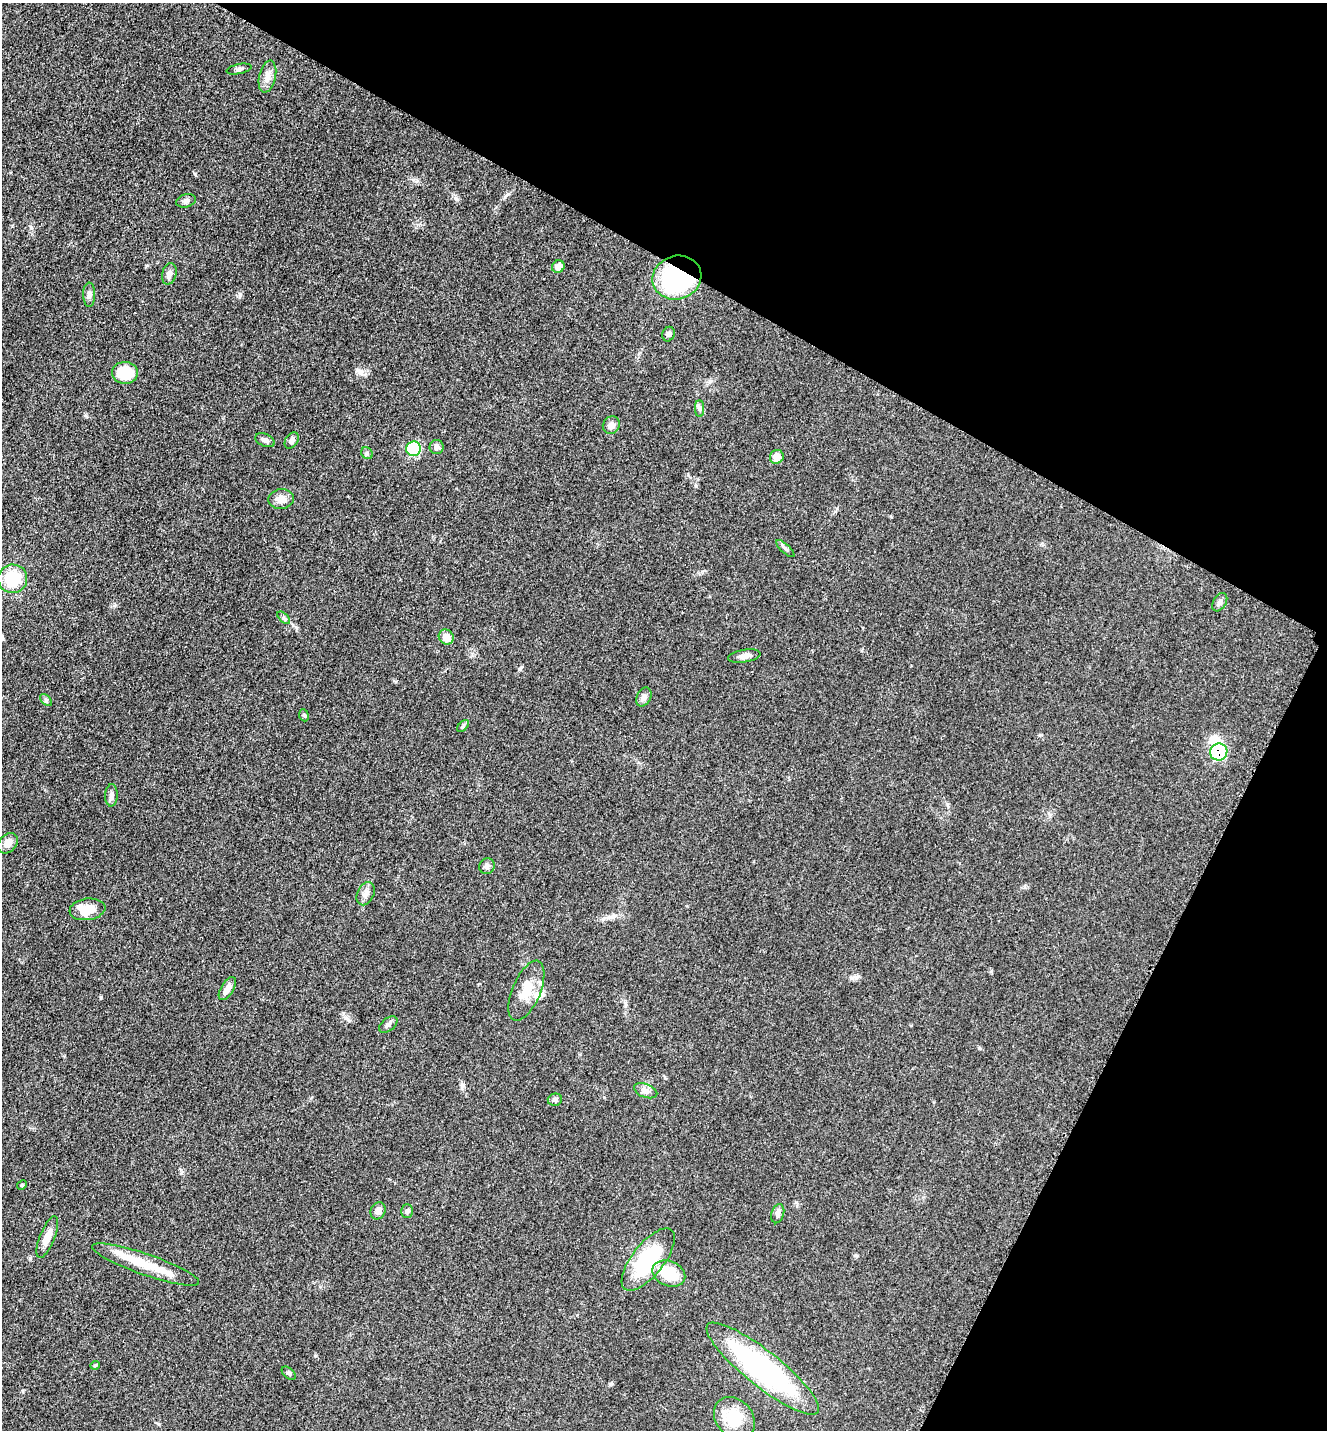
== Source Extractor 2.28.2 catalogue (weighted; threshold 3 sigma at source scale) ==
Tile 8 of 4 x 4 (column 4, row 2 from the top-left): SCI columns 4273-5597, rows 2897-4324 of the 5805 x 5772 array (HDU 1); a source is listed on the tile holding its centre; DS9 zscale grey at full resolution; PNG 1329 x 1432 px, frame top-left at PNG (2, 3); each listed source drawn as its Kron ellipse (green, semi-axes under 4 px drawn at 4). Shown black and unused: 27% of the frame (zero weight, under 3 of 5 exposures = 3% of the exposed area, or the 3 px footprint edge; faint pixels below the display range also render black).
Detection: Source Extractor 2.28.2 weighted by HDU 2 'WHT'; one run over the whole footprint, this tile lists its part. Background 0.0639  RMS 0.0059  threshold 0.0265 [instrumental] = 3 sigma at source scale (4.5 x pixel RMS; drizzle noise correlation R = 1.50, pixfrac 1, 0.05/0.05 arcsec/px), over >= 5 px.
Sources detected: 54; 1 inside a brighter object's white glare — neither listed nor drawn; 2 inside a brighter listed object's ellipse — not listed separately; the other 51 listed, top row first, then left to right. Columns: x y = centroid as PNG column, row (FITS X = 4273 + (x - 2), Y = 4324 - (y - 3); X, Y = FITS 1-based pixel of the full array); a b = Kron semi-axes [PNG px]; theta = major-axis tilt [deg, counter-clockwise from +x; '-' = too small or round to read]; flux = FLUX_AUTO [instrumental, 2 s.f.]
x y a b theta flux
239 69 12 5 12 1.7
267 77 16 8 77 4.7
186 201 10 6 15 1.9
558 267 6 6 - 5.1
169 274 11 7 76 2.6
677 278 25 21 18 83
89 295 12 6 -89 2.2
668 334 7 6 - 1.8
125 373 13 11 -1 20
700 409 8 4 -89 1.3
611 425 9 8 - 3
265 440 10 6 -23 2.2
292 440 9 6 58 2.9
437 447 7 7 - 2.1
414 449 7 7 - 31
367 453 6 5 - 1.2
777 457 7 6 - 6.4
281 499 13 10 7 4.7
785 548 12 4 -43 1.7
12 579 15 14 - 23
1220 602 10 6 58 1.9
284 618 8 4 -44 1.1
446 637 8 7 - 6.1
744 656 16 6 9 3.2
644 697 10 7 64 2.2
46 700 7 4 -46 1.1
304 715 6 4 -67 0.91
463 726 7 4 46 0.92
1219 752 9 8 - 42
111 795 11 6 88 2.3
8 843 11 8 46 4.8
487 866 8 7 - 2.1
366 894 12 8 65 3.3
87 909 18 10 8 13
227 988 13 6 59 4.2
526 991 32 14 67 13
388 1025 10 6 38 1.9
646 1091 12 6 -20 2.8
555 1100 7 6 - 1.5
22 1185 5 4 - 0.62
378 1211 9 7 65 3.3
407 1211 7 5 -88 1.4
778 1214 10 6 74 2.2
47 1237 22 7 68 6.7
648 1260 38 16 52 45
146 1264 56 10 -19 20
669 1274 17 12 -23 21
95 1365 5 4 - 0.85
763 1369 70 17 -38 120
289 1373 8 5 -44 1.2
734 1418 23 18 -50 20
Overlapping masked pixels (flux is a lower limit): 2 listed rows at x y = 677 278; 1219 752
Unlisted compact peaks at least as high as the median listed source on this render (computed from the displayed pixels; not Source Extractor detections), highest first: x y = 456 199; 610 1384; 315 1356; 240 294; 519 669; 346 1018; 609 917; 30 1258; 358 370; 100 997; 365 375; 696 486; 508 194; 115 605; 181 1173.